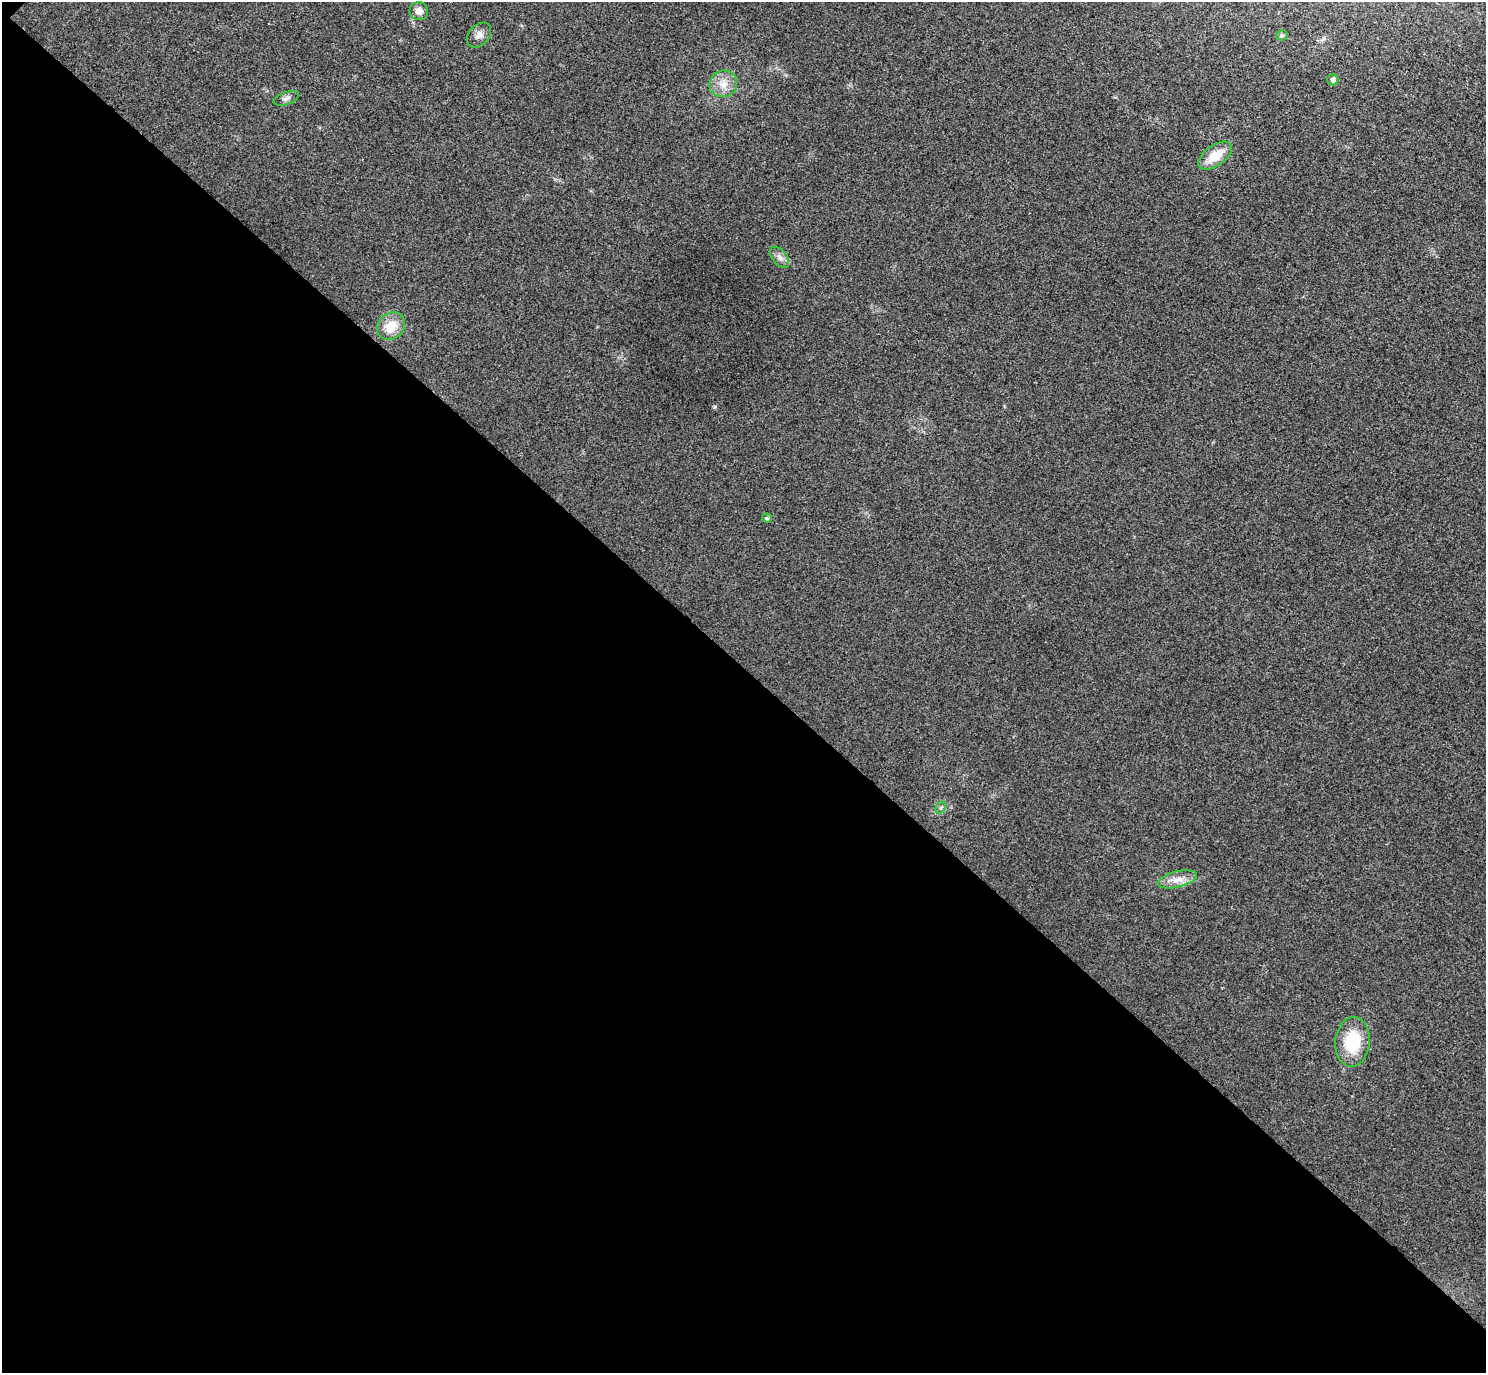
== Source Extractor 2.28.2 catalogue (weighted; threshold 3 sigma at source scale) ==
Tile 9 of 4 x 4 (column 1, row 3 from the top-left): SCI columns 45-1528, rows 1572-2942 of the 6023 x 6026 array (HDU 1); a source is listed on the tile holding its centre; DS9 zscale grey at full resolution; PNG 1488 x 1375 px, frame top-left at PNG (2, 2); each listed source drawn as its Kron ellipse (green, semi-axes under 4 px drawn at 4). Shown black and unused: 51% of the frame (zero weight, under 3 of 4 exposures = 6% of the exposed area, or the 3 px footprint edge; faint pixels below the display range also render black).
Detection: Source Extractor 2.28.2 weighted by HDU 2 'WHT'; one run over the whole footprint, this tile lists its part. Background 0.0272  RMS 0.0062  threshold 0.0281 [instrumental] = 3 sigma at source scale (4.5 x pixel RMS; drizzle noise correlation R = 1.50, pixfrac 1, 0.05/0.05 arcsec/px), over >= 5 px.
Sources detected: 13; all 13 listed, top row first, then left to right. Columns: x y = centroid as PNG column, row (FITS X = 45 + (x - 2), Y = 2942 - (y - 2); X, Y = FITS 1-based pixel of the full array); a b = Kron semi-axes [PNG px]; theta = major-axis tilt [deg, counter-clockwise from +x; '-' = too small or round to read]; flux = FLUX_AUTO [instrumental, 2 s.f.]
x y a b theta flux
419 11 9 9 - 4.3
479 35 14 10 47 3.9
1282 35 5 5 - 0.97
1333 80 5 5 - 2.2
723 84 14 13 - 7.5
286 98 13 6 20 2.3
1215 156 19 10 36 13
780 257 12 7 -51 3.1
391 326 15 13 42 12
767 518 5 4 - 0.96
941 808 6 4 60 1.1
1177 879 20 8 14 6.5
1352 1042 25 17 85 28
Unlisted compact peaks at least as high as the median listed source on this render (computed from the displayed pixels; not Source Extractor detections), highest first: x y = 715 407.